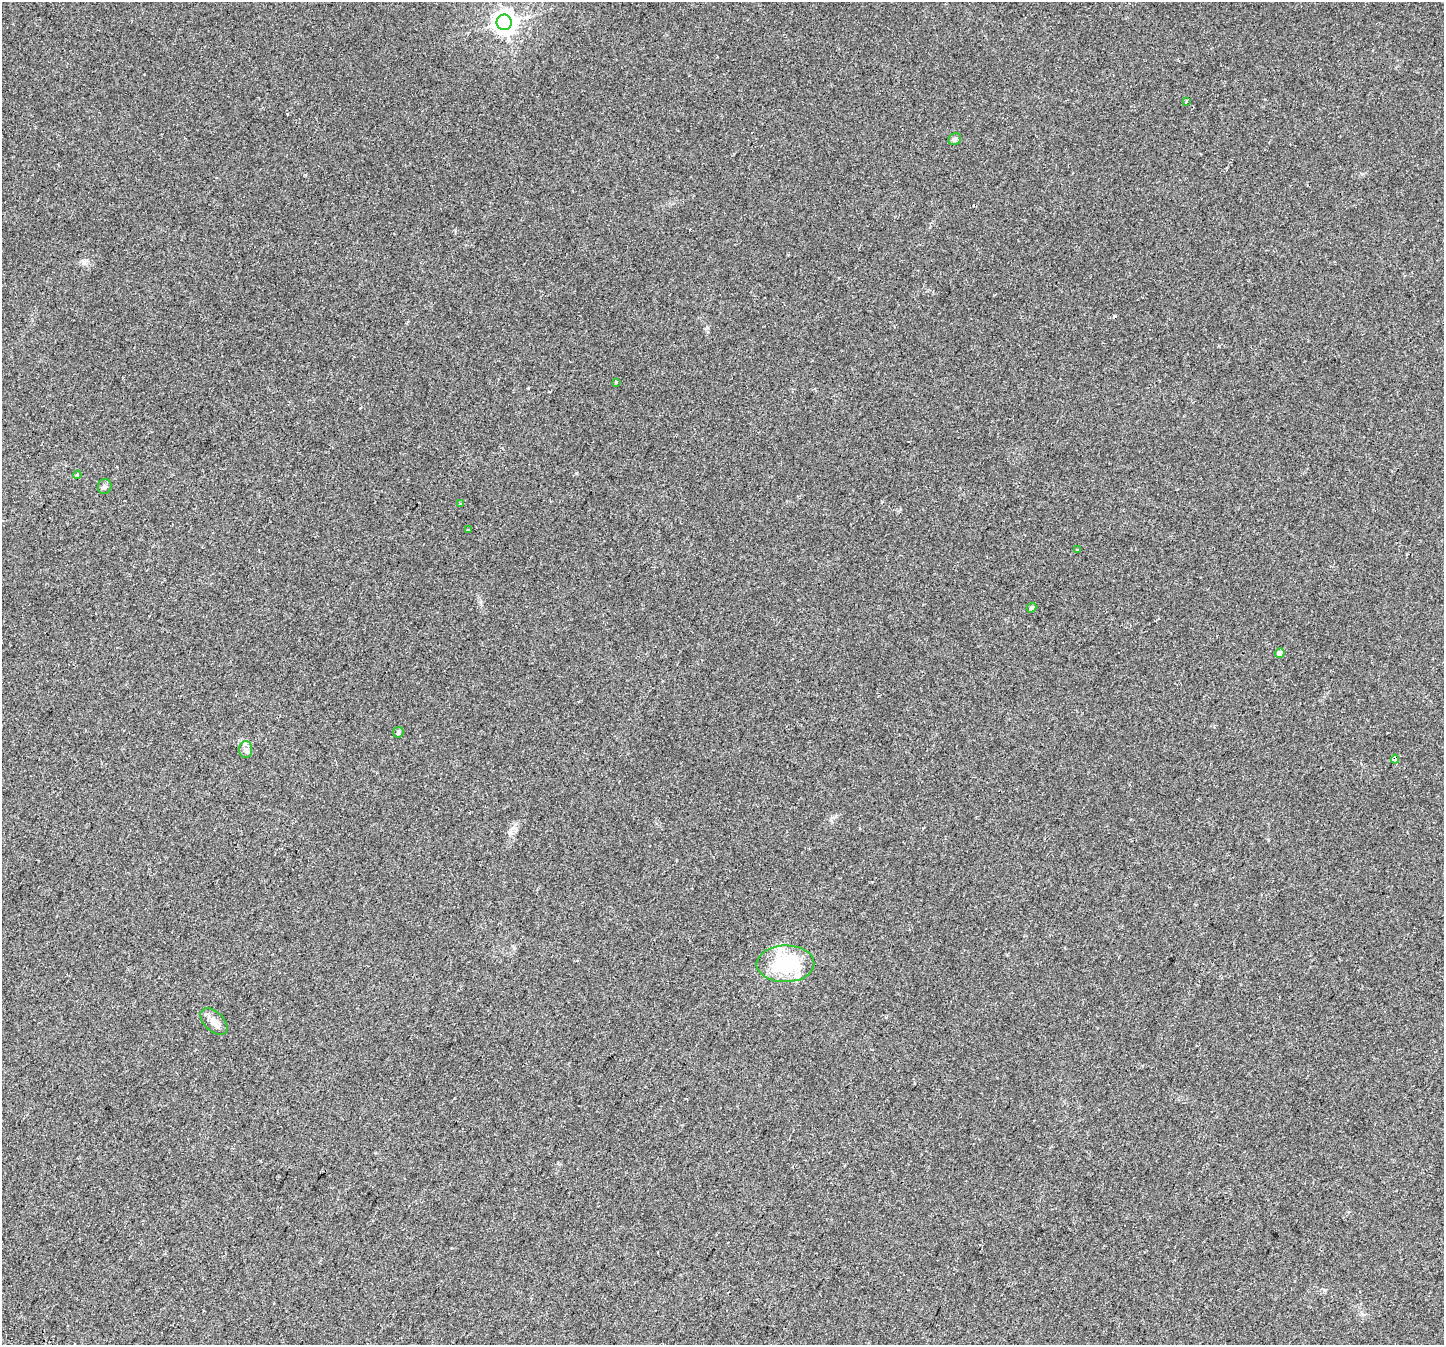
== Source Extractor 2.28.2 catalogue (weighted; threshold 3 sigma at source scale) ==
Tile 7 of 4 x 4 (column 3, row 2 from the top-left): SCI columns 2950-4391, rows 3026-4368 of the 5890 x 5987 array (HDU 1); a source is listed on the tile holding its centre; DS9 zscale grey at full resolution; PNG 1446 x 1347 px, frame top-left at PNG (2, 2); each listed source drawn as its Kron ellipse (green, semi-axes under 4 px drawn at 4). Shown black and unused: <1% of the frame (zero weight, under 2 of 3 exposures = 4% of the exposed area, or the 3 px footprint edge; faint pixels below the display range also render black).
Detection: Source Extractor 2.28.2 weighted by HDU 2 'WHT'; one run over the whole footprint, this tile lists its part. Background 0.0629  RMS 0.0063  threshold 0.0284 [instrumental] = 3 sigma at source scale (4.5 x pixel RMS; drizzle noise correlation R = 1.50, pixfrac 1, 0.0396/0.0396 arcsec/px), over >= 5 px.
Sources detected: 19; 1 cosmic-ray / hot-pixel residue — neither listed nor drawn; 2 inside a brighter listed object's ellipse — not listed separately; the other 16 listed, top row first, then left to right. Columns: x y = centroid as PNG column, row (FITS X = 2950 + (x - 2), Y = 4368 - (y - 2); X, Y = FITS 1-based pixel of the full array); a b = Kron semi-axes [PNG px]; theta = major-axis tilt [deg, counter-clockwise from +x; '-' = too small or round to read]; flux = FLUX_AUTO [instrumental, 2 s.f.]
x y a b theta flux
504 22 8 7 - 410
1186 101 3 3 - 1.9
955 139 7 5 33 2
616 382 3 3 - 2.8
77 475 4 4 - 1
105 487 7 6 - 1.5
461 504 4 3 - 0.78
468 530 3 3 - 1.5
1077 550 3 3 - 0.98
1031 608 5 4 - 0.9
1280 653 5 4 - 3.9
398 732 5 5 - 1.3
246 749 8 6 90 2
1395 759 4 4 - 2.8
785 964 29 18 1 40
214 1021 16 9 -44 4.3
Overlapping masked pixels (flux is a lower limit): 1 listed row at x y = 1395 759
Unlisted compact peaks at least as high as the median listed source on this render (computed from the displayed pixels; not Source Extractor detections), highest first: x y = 707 328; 510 833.